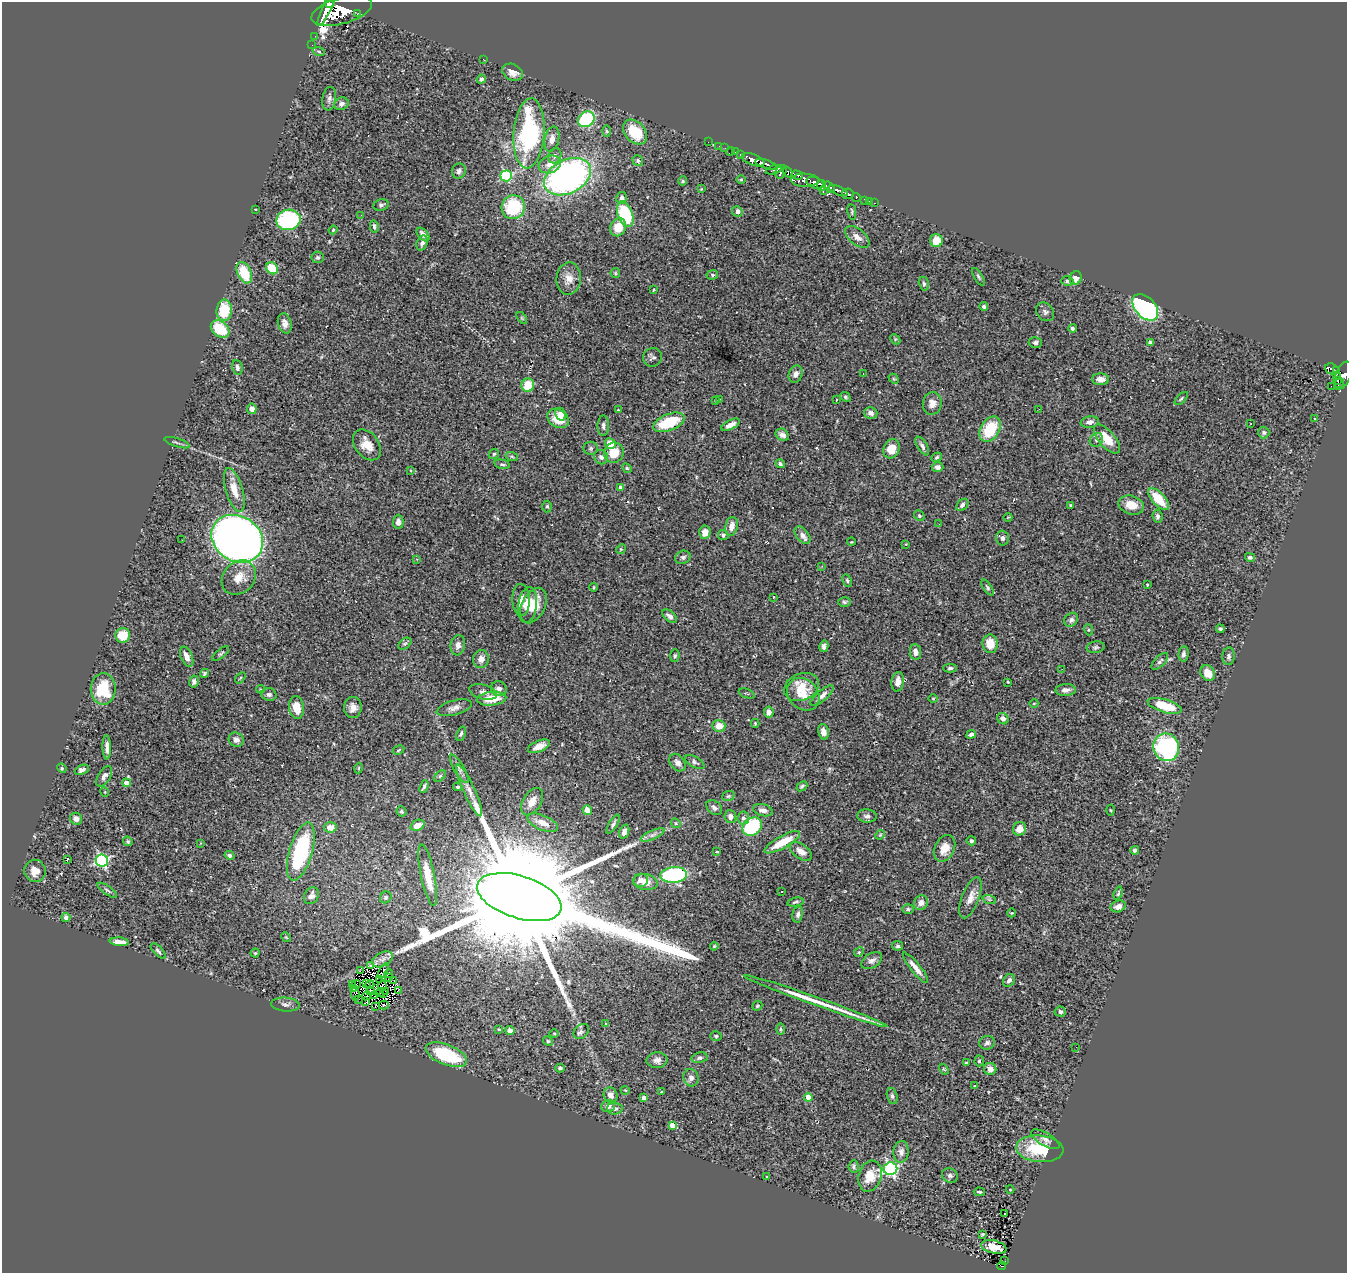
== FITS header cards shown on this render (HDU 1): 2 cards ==
NAXIS1  =                 1345
NAXIS2  =                 1271

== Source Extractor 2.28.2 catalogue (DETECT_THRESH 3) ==
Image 1345 x 1271 px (HDU 1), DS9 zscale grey, 1 PNG px = 1 image px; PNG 1349 x 1275 px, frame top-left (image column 1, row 1271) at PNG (2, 2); each listed source drawn as its Kron ellipse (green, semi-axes under 4 px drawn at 4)
Background 0.577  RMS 0.051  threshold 0.154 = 3 sigma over >= 5 px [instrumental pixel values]
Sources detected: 387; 5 with non-positive FLUX_AUTO (blend fragments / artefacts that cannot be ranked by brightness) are neither listed nor drawn; the other 382 listed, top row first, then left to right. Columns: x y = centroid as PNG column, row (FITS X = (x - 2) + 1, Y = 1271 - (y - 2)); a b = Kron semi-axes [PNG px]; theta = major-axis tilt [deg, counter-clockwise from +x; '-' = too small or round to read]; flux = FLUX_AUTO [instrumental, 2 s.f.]
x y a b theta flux
329 3 5 2 - 430
327 9 18 3 64 1200
342 11 31 13 16 3300
358 13 3 2 - 49
315 36 3 2 - 3.1
312 45 2 2 - 4.7
319 52 6 4 -20 5.1
484 60 3 2 - 2.3
513 72 11 8 -26 24
481 79 5 4 - 8
329 99 12 7 81 13
341 104 7 6 - 14
586 119 9 7 37 310
607 131 5 3 - 3.9
635 132 14 10 -47 110
529 133 35 15 86 510
552 139 13 7 79 23
708 142 2 2 - 2.8
719 146 2 2 - 8.6
725 148 3 2 - 3
731 151 4 2 - 9.7
736 152 3 2 - 12
740 154 3 2 - 15
555 156 8 6 64 11
753 160 12 5 -21 520
638 161 6 5 - 7
550 164 11 8 19 33
766 164 11 4 -18 510
774 170 8 4 17 160
459 171 7 7 - 12
781 172 7 5 62 210
788 172 6 4 -56 200
797 175 6 4 -17 180
506 176 5 5 - 280
568 177 25 16 27 1200
741 180 4 3 - 3.2
805 180 14 6 -1 400
683 181 5 4 - 4
815 183 9 5 -22 870
821 186 5 3 - 340
829 187 6 4 -51 250
701 189 4 4 - 2.8
838 190 10 4 -24 540
823 191 4 2 - 53
848 194 6 5 - 140
856 197 4 3 - 63
622 198 6 5 - 12
865 200 4 3 - 16
869 201 3 2 - 12
874 203 3 2 - 10
381 205 8 6 17 7.8
513 207 12 11 - 200
255 209 4 3 - 6.8
737 211 5 5 - 18
852 212 8 3 -82 4.6
625 214 13 7 -70 230
361 215 3 2 - 6.7
288 220 12 10 12 340
374 227 6 4 -78 7.5
618 227 9 7 62 57
333 230 4 3 - 2.9
423 234 8 5 -48 18
857 237 14 7 -40 22
936 241 6 6 - 50
422 243 8 5 69 12
317 257 6 6 - 6.7
272 268 6 5 - 95
244 273 11 6 -65 110
615 273 5 4 - 4.2
712 275 6 4 10 6.7
978 277 10 3 -60 6.3
1076 278 7 6 - 23
569 279 16 12 87 39
1067 281 6 4 -14 5.8
924 284 7 5 -75 6.6
654 290 3 2 - 3.1
984 306 4 4 - 6.9
1145 307 16 10 -47 660
224 310 11 7 85 120
1045 312 10 8 -48 12
522 318 7 3 -53 3.9
285 323 10 6 -75 20
1072 328 4 4 - 7.5
220 329 10 7 -38 110
895 339 5 4 - 4.2
1035 342 6 5 - 8.6
1150 342 4 3 - 5.7
652 357 9 9 - 11
237 367 7 5 -81 9.1
1332 369 7 5 -21 74
1336 371 4 3 - 57
796 374 9 7 66 15
863 374 2 2 - 1.8
1336 375 3 2 - 25
1343 376 15 7 66 380
894 379 6 4 -42 4.8
1101 379 8 6 -1 21
1337 381 3 3 - 52
1339 383 5 3 - 57
528 385 7 6 - 73
1331 386 2 2 - 6.4
845 397 5 4 - 5.3
1181 398 8 4 44 5.6
720 399 3 2 - 4.3
836 400 3 2 - 3.3
716 401 3 2 - 3.5
932 404 11 9 81 29
252 409 5 5 - 20
1039 409 2 2 - 1.4
618 410 4 4 - 3.1
871 413 7 5 -16 12
561 414 6 5 - 57
558 418 11 9 -31 65
1314 419 2 2 - 2.3
669 422 16 8 21 140
1090 422 9 5 11 15
1251 423 3 2 - 3.6
730 425 10 4 27 22
603 426 10 5 89 11
990 429 14 9 59 140
1264 432 6 5 - 6.3
782 435 7 5 -32 12
1107 439 18 8 -50 64
1096 440 7 6 - 9.7
177 443 13 2 -17 6.7
610 444 5 5 - 63
367 445 17 11 -52 51
922 446 10 5 -59 12
591 448 7 6 - 7.4
892 449 10 8 65 54
614 453 10 9 - 67
494 454 5 4 - 5.3
512 457 6 4 -20 4.9
601 457 7 7 - 11
937 457 5 4 - 5.3
502 464 8 4 -12 6.6
780 464 5 4 - 6.6
937 467 6 4 -4 11
627 468 5 4 - 4.6
411 471 4 3 - 2.8
621 487 4 4 - 16
234 490 22 8 -73 44
1158 499 14 6 -47 90
962 505 7 5 45 10
1071 505 3 3 - 3.9
1131 505 13 9 -16 53
547 506 6 4 89 5.3
919 516 6 4 -46 5.6
1157 516 6 5 - 11
1008 517 4 3 - 2.8
398 522 7 5 89 14
939 524 2 2 - 1.9
731 526 9 6 77 27
705 532 7 6 - 29
723 535 5 5 - 6.2
802 535 10 6 -51 17
1002 538 7 6 - 9.6
237 539 27 22 -33 2900
182 540 2 2 - 1.9
851 542 4 2 - 2.3
906 544 3 3 - 2.4
621 549 5 4 - 4
683 557 8 6 25 9.5
1250 557 5 4 - 7.9
417 559 4 3 - 2.9
822 566 3 3 - 2.9
239 578 19 15 46 54
847 581 6 4 -64 6.1
1147 585 3 2 - 2.6
594 587 4 3 - 3.2
987 588 9 4 -57 6.5
773 597 4 3 - 3.2
521 600 16 8 -88 30
844 602 6 4 -3 5.8
527 605 18 9 82 48
533 605 19 11 64 63
669 616 8 5 -40 14
1071 620 7 6 - 11
1220 629 4 3 - 5.5
1089 630 6 4 -72 4.2
123 635 7 7 - 75
405 644 7 5 38 6.1
990 644 9 7 -85 53
458 645 10 7 81 17
824 646 6 4 77 11
1096 647 9 6 11 7.5
915 652 8 5 -81 20
221 654 10 4 40 7
1184 654 7 5 85 9.8
675 656 6 4 86 5.2
1229 656 9 6 86 9.3
187 657 10 5 -67 28
481 659 9 8 - 22
1160 661 10 5 45 9.5
950 668 7 4 1 7.6
1062 669 2 2 - 1.5
204 673 4 4 - 5.9
1208 673 8 7 - 44
240 678 6 3 54 3.8
194 681 6 4 79 11
898 682 10 6 81 24
1008 682 3 2 - 3
801 687 18 13 21 62
103 689 16 12 -89 130
261 689 4 3 - 3.7
499 689 8 7 - 15
1066 690 10 6 1 16
483 692 14 7 -15 15
747 693 8 2 -22 3.4
269 694 8 6 -13 9.2
803 694 18 14 -46 61
822 696 14 5 40 17
933 698 5 3 - 3.1
492 699 14 7 6 74
1034 703 4 3 - 2.4
1165 706 18 6 -17 110
296 707 11 7 -82 51
353 707 10 9 - 23
454 708 18 7 15 20
769 712 5 5 - 22
1003 719 6 5 - 14
755 723 4 3 - 3.4
719 726 6 6 - 43
823 732 8 5 -78 20
461 734 7 4 68 7.7
971 734 5 4 - 11
236 740 8 7 - 15
539 746 12 5 22 31
107 747 12 4 -89 18
1166 747 14 12 -70 460
398 750 6 4 29 4.1
695 762 10 5 -29 9.9
677 763 9 7 -52 15
62 768 5 4 - 4.4
359 768 5 3 - 2.8
459 769 16 5 -60 15
82 770 7 4 22 14
104 776 11 6 58 16
440 776 7 4 46 5.8
127 783 4 4 - 36
424 786 6 3 70 7.3
802 786 6 4 38 6.1
458 787 4 3 - 4.6
469 790 28 6 -66 32
105 792 5 3 - 2.7
728 796 6 5 - 5.9
532 802 15 9 59 33
714 808 9 6 -40 12
587 810 5 4 - 34
763 810 10 6 -13 16
1110 810 5 3 - 3.5
401 811 5 5 - 5.6
867 816 10 6 -4 12
730 817 6 6 - 15
743 818 6 6 - 13
76 819 6 5 - 17
543 823 16 7 -23 36
676 823 5 4 - 4.3
613 824 11 4 59 8.8
417 825 7 5 24 35
330 827 6 5 - 40
752 827 10 8 42 230
1020 829 7 6 - 31
624 832 7 4 71 18
653 835 13 4 25 14
880 835 5 4 - 4
128 841 5 4 - 4.7
971 841 5 4 - 9.2
782 842 20 6 29 88
201 843 4 2 - 2.4
944 848 14 10 64 42
1135 850 4 4 - 8.9
301 851 30 11 74 320
801 851 13 7 -36 26
717 852 3 3 - 4
230 855 5 4 - 8.7
67 860 3 2 - 33
102 860 6 6 - 570
35 871 11 10 - 36
428 875 31 7 -78 78
674 875 13 7 4 500
641 880 7 6 - 13
646 882 12 8 -10 44
107 890 11 3 -35 6.8
782 892 3 2 - 4.2
1118 893 7 3 72 5.3
311 896 9 7 59 18
386 897 6 5 - 6.4
519 897 44 21 -17 180000
970 898 22 8 69 35
989 899 7 4 -19 6.7
795 902 8 4 11 6.5
921 903 7 6 - 22
1118 906 8 5 18 15
908 909 6 5 - 6.1
1012 913 4 3 - 2.6
798 914 8 5 79 11
66 917 4 4 - 12
286 937 5 4 - 3.8
119 942 9 4 -5 25
714 946 4 3 - 3.3
898 946 5 4 - 6.8
158 951 10 4 -46 7.6
859 952 5 4 - 4.7
255 953 4 4 - 4.2
382 959 11 7 28 7.8
872 960 11 7 31 15
371 966 3 2 - 3.2
915 968 19 4 -51 29
360 971 3 2 - 8.3
383 971 8 2 61 6.4
389 974 4 2 - 6.8
388 978 3 2 - 1.2
380 980 3 2 - 1.8
394 980 2 2 - 1.7
1009 980 7 5 55 12
366 983 3 2 - 2.6
352 984 3 2 - 4.1
357 984 4 2 - 1.6
370 984 4 2 - 1.3
382 985 5 2 - 2
353 988 4 2 - 6.3
398 990 3 2 - 3.5
371 991 4 3 - 0.87
386 991 3 2 - 2.4
380 992 4 3 - 2.4
383 993 2 2 - 2.5
355 994 7 4 -88 17
366 996 5 2 - 1.9
375 996 3 2 - 0.92
359 999 2 2 - 2.4
816 1001 76 3 -20 150
366 1002 2 2 - 5.8
285 1004 14 7 -3 14
384 1005 5 3 - 5.9
757 1006 5 4 - 4.9
375 1007 4 2 - 4.3
1060 1012 5 5 - 11
606 1023 4 3 - 2.9
499 1029 3 3 - 3
780 1029 6 4 90 4.6
510 1031 4 4 - 16
581 1031 8 6 43 9.6
554 1033 4 3 - 3.1
716 1036 5 4 - 6.6
548 1041 5 4 - 4.7
987 1043 8 6 11 9.8
1076 1047 3 2 - 3
446 1055 22 10 -21 220
699 1058 8 5 12 8.8
657 1060 10 8 4 17
979 1061 5 4 - 5.3
966 1063 3 3 - 2.9
560 1068 4 3 - 5.7
944 1069 6 4 -59 3.8
990 1069 6 6 - 22
691 1078 9 7 -71 16
975 1086 3 3 - 8
625 1090 4 3 - 2.5
661 1092 4 3 - 3.2
611 1095 8 7 - 25
892 1096 8 5 -75 8.2
808 1097 4 4 - 61
644 1098 4 4 - 23
608 1106 7 6 - 15
615 1108 8 6 -5 11
672 1125 4 4 - 38
1045 1139 16 6 -31 16
1040 1149 24 13 -5 150
901 1152 11 7 86 17
854 1166 6 5 - 6.4
890 1169 7 6 - 670
950 1175 8 7 - 10
870 1176 16 11 74 53
767 1177 4 2 - 2.2
1010 1189 4 3 - 2.5
979 1192 5 3 - 4.2
1004 1214 3 2 - 7.4
982 1234 3 2 - 3.8
994 1247 13 6 -13 37
1004 1261 3 2 - 8.9
1002 1266 4 2 - 5.3
At the frame edge (FLAGS 8, measured only in part): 1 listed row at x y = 1343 376
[5 non-positive-flux detections neither listed nor drawn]